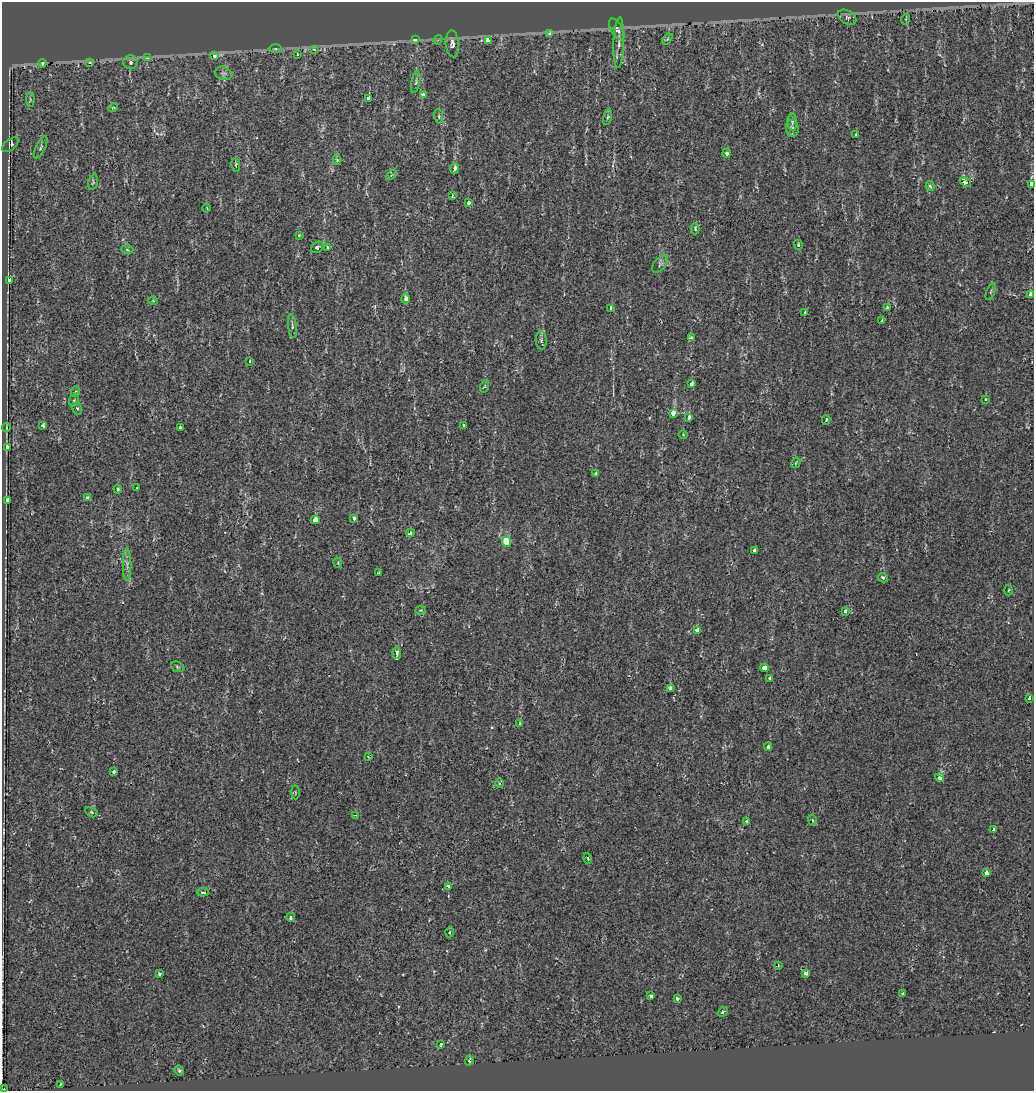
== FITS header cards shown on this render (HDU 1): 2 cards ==
NAXIS1  =                 1032
NAXIS2  =                 1089

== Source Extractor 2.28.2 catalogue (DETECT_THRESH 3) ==
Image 1032 x 1089 px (HDU 1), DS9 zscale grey, 1 PNG px = 1 image px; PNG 1036 x 1093 px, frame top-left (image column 1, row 1089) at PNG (2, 2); each listed source drawn as its Kron ellipse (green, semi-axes under 4 px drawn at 4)
Background 0.00147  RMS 0.0056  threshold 0.0168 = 3 sigma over >= 5 px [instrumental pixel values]
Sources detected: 133; all 133 listed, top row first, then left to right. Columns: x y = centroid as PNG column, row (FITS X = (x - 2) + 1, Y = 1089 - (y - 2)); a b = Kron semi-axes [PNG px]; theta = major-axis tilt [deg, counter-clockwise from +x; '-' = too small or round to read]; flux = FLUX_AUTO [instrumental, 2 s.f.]
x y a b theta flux
847 17 10 6 -31 1.2
906 19 5 3 - 0.33
617 29 11 6 -60 1.9
550 33 4 3 - 1.2
667 39 6 3 53 0.41
415 40 4 3 - 1.6
438 40 5 4 - 0.5
488 40 4 3 - 3.4
619 42 25 5 88 2.5
452 44 13 6 -85 2.2
275 49 6 3 1 0.52
314 49 3 3 - 2.1
297 54 3 2 - 0.32
214 55 3 3 - 6
147 58 3 3 - 1.3
90 62 3 3 - 15
131 62 7 7 - 1.1
42 63 4 3 - 2.4
223 73 8 6 -22 1
416 82 11 3 79 0.65
423 94 3 3 - 1.5
30 99 7 4 -90 0.55
369 99 4 3 - 11
113 108 5 3 - 0.41
439 116 7 3 -82 0.51
608 117 8 3 78 0.65
792 122 8 5 -86 0.9
792 128 8 6 -87 1.4
856 135 3 3 - 0.64
10 145 10 5 39 1.3
41 147 12 4 65 0.86
727 153 4 4 - 1.6
337 160 5 4 - 0.69
236 165 7 3 -80 0.56
455 168 5 3 - 1.3
391 175 6 3 46 0.42
93 182 8 4 76 0.51
966 182 6 4 -29 2.3
1032 184 4 3 - 15
930 186 5 4 - 0.7
452 196 4 3 - 0.37
469 203 4 3 - 1.9
207 208 4 2 - 0.24
695 229 5 3 - 0.7
299 235 4 3 - 0.42
798 245 5 4 - 0.47
317 247 6 5 - 0.99
328 248 3 3 - 5.5
127 250 6 4 -2 0.5
660 264 10 6 47 1
9 280 4 3 - 2.8
991 292 9 3 69 0.46
1031 295 3 3 - 32
406 299 5 3 - 1.9
153 301 5 3 - 0.27
887 307 3 3 - 0.46
611 308 4 3 - 1.6
805 312 3 3 - 1.1
882 321 3 3 - 0.66
292 326 12 3 -83 0.95
691 338 3 3 - 1.9
541 340 9 5 -89 0.96
250 361 3 3 - 0.7
692 384 4 3 - 3.4
485 386 6 4 72 0.54
76 391 5 3 - 0.38
985 399 3 3 - 0.48
74 400 6 5 - 0.65
77 408 6 4 -73 0.64
673 413 4 4 - 7.5
689 417 4 3 - 2.5
826 420 4 3 - 0.78
43 425 4 4 - 1
464 425 3 3 - 0.68
6 428 4 2 - 0.34
180 428 3 3 - 2.2
683 435 4 3 - 0.32
7 448 4 4 - 8.6
796 463 5 4 - 0.42
596 473 4 3 - 0.77
137 488 3 3 - 0.96
118 489 4 3 - 0.71
87 498 4 3 - 1.2
8 500 4 3 - 2.8
354 518 3 3 - 3.2
315 520 4 4 - 11
410 533 4 3 - 1.4
506 542 5 4 - 13
754 550 3 3 - 3.7
338 563 5 3 - 0.37
127 565 16 4 90 1.5
379 572 3 3 - 0.47
883 578 5 4 - 0.92
1008 590 5 3 - 0.38
421 610 5 4 - 0.39
845 611 4 3 - 2.8
697 630 4 4 - 14
397 653 6 3 -89 6.9
177 667 7 5 -23 0.56
764 668 4 3 - 8.8
770 678 3 3 - 4.3
670 689 4 3 - 4.5
1029 698 4 3 - 4.3
519 724 4 2 - 0.52
768 746 4 3 - 0.91
368 757 3 2 - 0.35
114 771 4 3 - 0.97
940 778 5 4 - 2.2
500 783 5 3 - 0.44
295 792 7 3 -90 0.41
92 812 7 4 -28 0.68
356 815 3 3 - 0.33
812 820 6 4 -72 0.62
747 821 3 3 - 5.1
994 830 3 3 - 3.1
588 858 6 3 -73 0.38
987 873 4 4 - 3.9
448 887 4 3 - 4.4
203 892 6 4 0 1.2
291 917 4 3 - 0.7
450 932 5 3 - 0.32
778 965 4 4 - 0.37
806 973 4 3 - 5.4
160 974 3 3 - 0.73
903 993 3 3 - 1.7
651 996 3 3 - 2
677 998 3 3 - 3.3
723 1012 6 3 37 0.59
441 1044 3 3 - 0.66
469 1060 5 3 - 0.64
179 1071 5 3 - 0.51
60 1085 3 2 - 0.67
4 1089 3 3 - 2.5
At the frame edge (FLAGS 8, measured only in part): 3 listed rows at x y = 1032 184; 1031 295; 4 1089